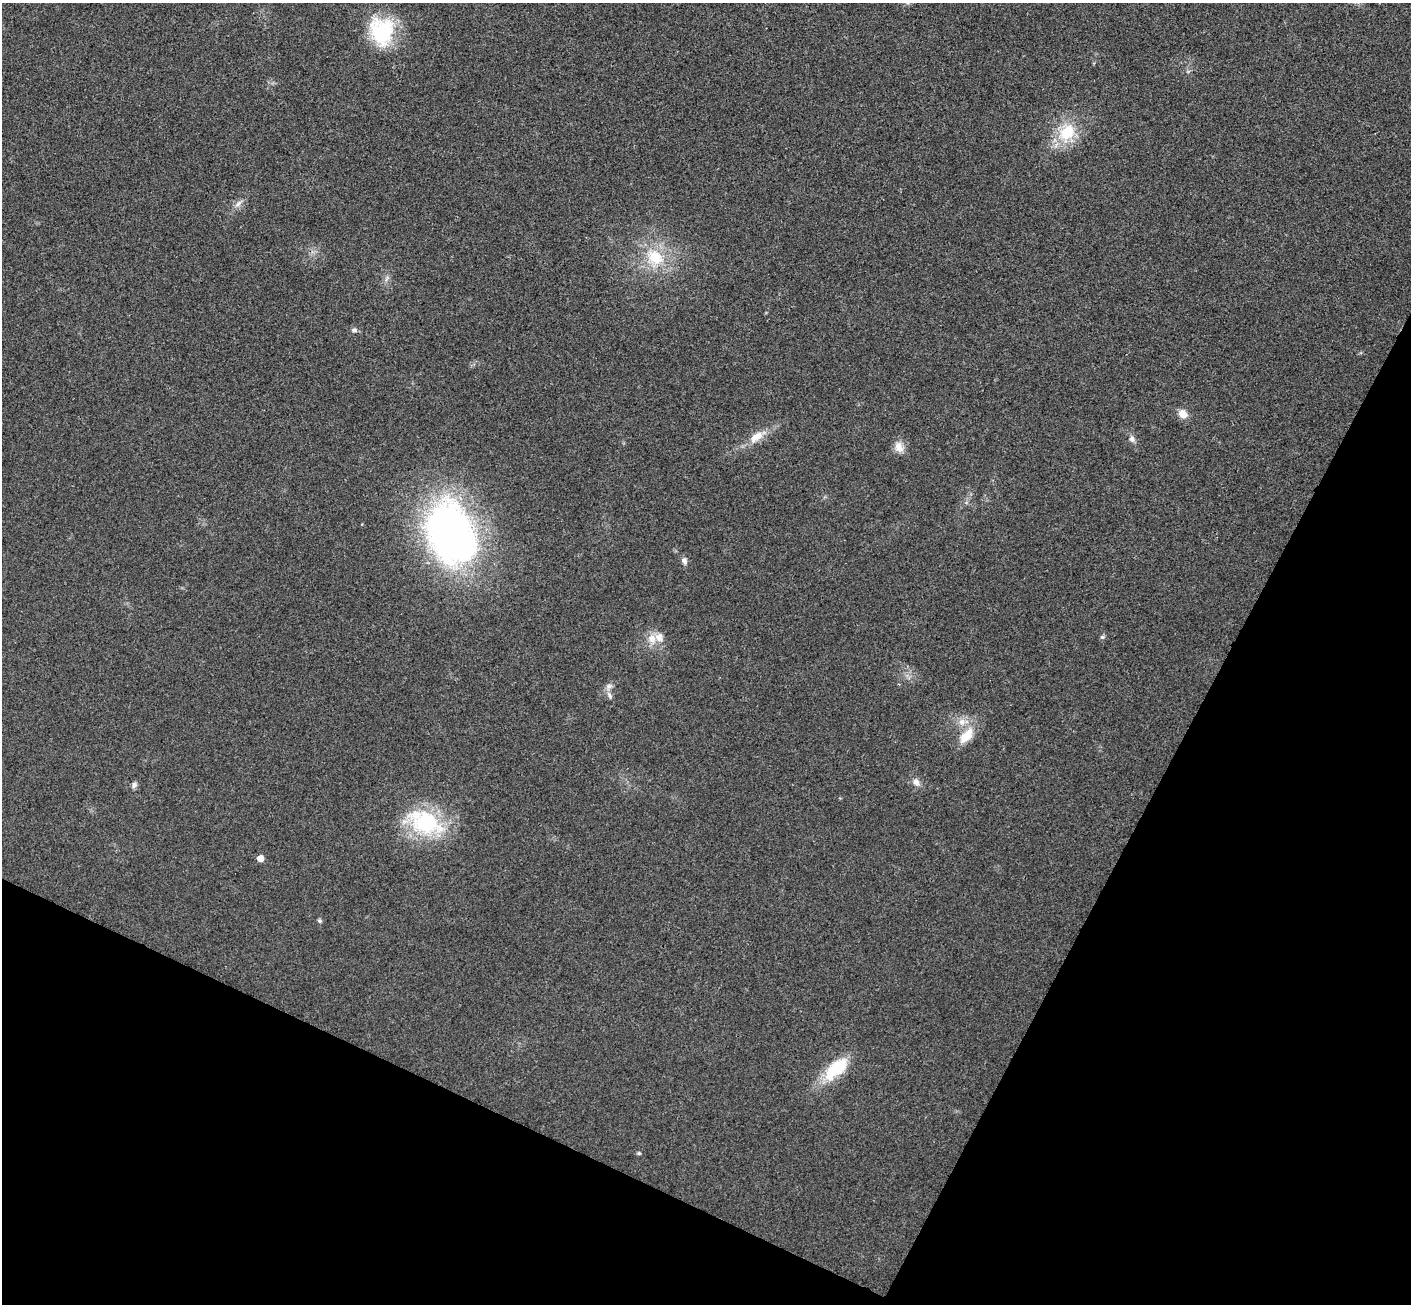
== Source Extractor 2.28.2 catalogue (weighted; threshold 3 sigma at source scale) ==
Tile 15 of 4 x 4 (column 3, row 4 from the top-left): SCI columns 2852-4260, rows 204-1505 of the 5707 x 5742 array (HDU 1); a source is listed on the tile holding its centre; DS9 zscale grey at full resolution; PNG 1413 x 1306 px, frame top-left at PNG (2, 3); no overlay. Shown black and unused: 25% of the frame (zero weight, under 3 of 4 exposures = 6% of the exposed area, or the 3 px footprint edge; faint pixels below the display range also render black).
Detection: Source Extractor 2.28.2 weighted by HDU 2 'WHT'; one run over the whole footprint, this tile lists its part. Background 0.0358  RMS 0.0065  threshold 0.0291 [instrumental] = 3 sigma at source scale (4.5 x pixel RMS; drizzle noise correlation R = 1.50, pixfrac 1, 0.05/0.05 arcsec/px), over >= 5 px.
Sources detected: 25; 1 inside a brighter listed object's ellipse — not listed separately; the other 24 listed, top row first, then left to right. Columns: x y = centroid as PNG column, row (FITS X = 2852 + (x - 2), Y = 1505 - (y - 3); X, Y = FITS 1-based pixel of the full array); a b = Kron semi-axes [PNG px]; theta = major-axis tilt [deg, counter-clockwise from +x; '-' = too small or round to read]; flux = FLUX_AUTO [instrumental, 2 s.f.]
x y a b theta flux
382 31 33 27 -84 45
1067 132 27 21 56 24
238 203 12 6 42 2.9
655 257 26 20 -40 25
354 330 8 5 9 1.6
1183 414 10 9 - 6
756 437 20 10 37 9.1
1132 439 9 7 -73 2.3
899 447 15 10 -68 5.8
451 533 70 50 -72 280
684 561 9 6 -72 2.3
1102 637 6 5 - 1.1
652 639 15 11 -65 7.2
609 686 9 6 1 2.1
610 695 10 5 -57 2.3
962 722 11 9 73 4.9
966 736 24 12 49 12
916 782 10 7 -55 3.6
134 785 7 7 - 2.1
425 822 49 29 -24 56
260 858 5 5 - 6.7
319 921 5 5 - 1.4
836 1069 36 17 42 26
639 1153 5 4 - 0.9